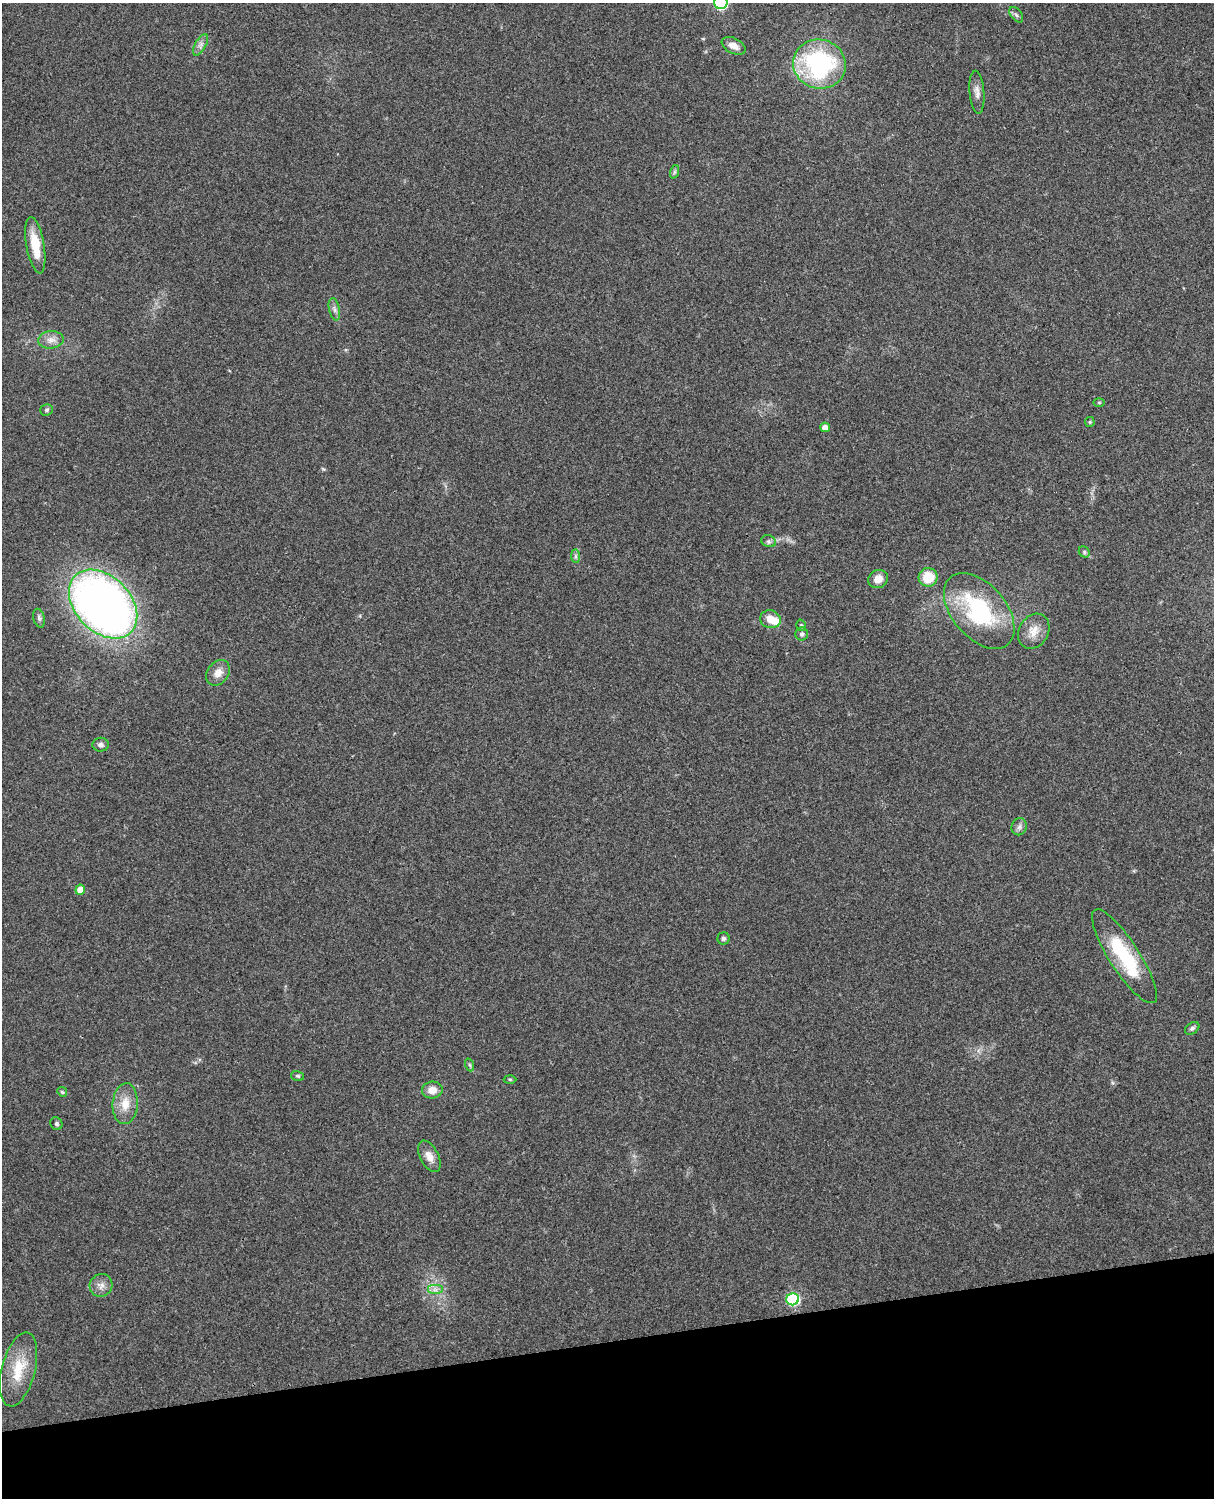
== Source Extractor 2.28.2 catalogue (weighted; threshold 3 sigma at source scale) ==
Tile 10 of 4 x 3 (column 2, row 3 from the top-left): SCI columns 1331-2542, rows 163-1658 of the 5088 x 4925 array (HDU 1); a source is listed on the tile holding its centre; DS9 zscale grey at full resolution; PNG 1216 x 1500 px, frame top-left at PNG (2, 3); each listed source drawn as its Kron ellipse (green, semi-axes under 4 px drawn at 4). Shown black and unused: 10% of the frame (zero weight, under 3 of 4 exposures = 6% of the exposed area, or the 3 px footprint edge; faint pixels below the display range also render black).
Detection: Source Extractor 2.28.2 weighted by HDU 2 'WHT'; one run over the whole footprint, this tile lists its part. Background 0.279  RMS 0.0092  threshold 0.0413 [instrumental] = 3 sigma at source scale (4.5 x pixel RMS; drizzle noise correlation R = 1.50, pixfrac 1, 0.05/0.05 arcsec/px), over >= 5 px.
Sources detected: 46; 1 inside a brighter listed object's ellipse — not listed separately; the other 45 listed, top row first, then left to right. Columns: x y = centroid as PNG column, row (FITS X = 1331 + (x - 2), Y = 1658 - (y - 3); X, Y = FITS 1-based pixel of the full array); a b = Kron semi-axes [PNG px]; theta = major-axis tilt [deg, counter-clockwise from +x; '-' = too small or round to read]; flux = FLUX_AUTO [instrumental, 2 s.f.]
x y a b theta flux
721 3 6 6 - 120
1016 15 9 5 -52 2.4
200 45 12 5 61 3.9
734 46 13 7 -26 7
819 64 26 24 -17 120
977 92 21 7 -85 5.8
674 172 7 4 71 1.5
35 245 28 9 -80 24
334 309 11 5 -78 3.1
51 340 13 8 5 6.4
1099 403 5 3 - 0.9
47 410 6 5 - 1.9
1090 422 5 5 - 1.1
825 427 5 5 - 6.3
769 541 7 6 - 2.4
1084 552 6 5 - 1.4
575 556 7 4 -90 2
928 577 9 9 - 22
878 579 10 9 - 8.6
103 604 40 27 -45 590
979 611 44 26 -50 94
39 618 9 5 -76 2.6
770 619 10 9 - 11
801 625 6 4 -74 1.5
1034 631 18 14 59 12
802 634 6 6 - 2.4
218 673 14 10 54 8.3
101 745 8 7 - 3.1
1019 827 8 7 - 3.2
80 890 5 5 - 11
723 938 6 6 - 2.2
1124 956 55 15 -57 63
1192 1028 8 5 35 2.1
470 1065 6 4 -71 1.5
298 1076 7 5 -15 1.6
510 1079 6 4 -1 1.2
432 1090 10 8 5 9.2
62 1092 5 4 - 1.2
125 1104 20 12 86 14
56 1124 6 6 - 2.2
429 1156 17 9 -63 8.4
101 1285 12 11 - 6.1
435 1290 8 5 0 3.5
793 1299 6 6 - 87
18 1369 38 16 76 31
Isophote crosses this tile's border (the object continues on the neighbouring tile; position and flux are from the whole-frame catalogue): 1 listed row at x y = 721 3